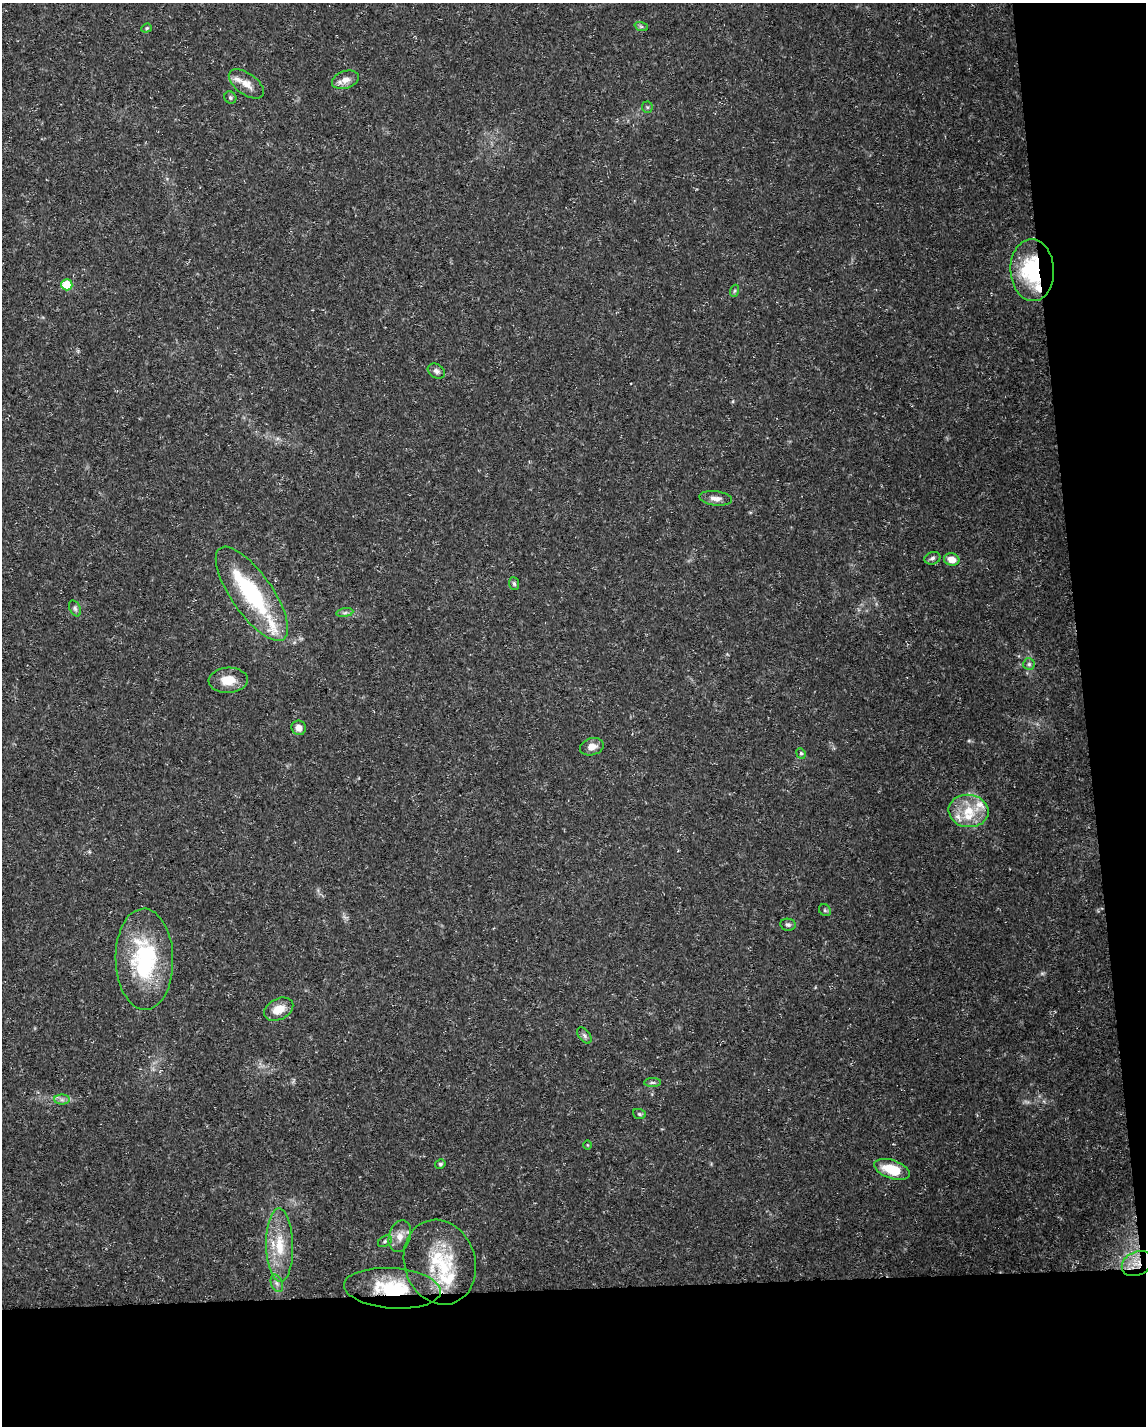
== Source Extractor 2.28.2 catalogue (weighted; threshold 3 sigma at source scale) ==
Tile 12 of 4 x 3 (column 4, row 3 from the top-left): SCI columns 3431-4574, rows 53-1476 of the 4574 x 4333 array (HDU 1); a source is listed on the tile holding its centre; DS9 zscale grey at full resolution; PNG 1148 x 1428 px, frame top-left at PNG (2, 3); each listed source drawn as its Kron ellipse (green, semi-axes under 4 px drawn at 4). Shown black and unused: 15% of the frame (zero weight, under 3 of 5 exposures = <1% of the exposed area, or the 3 px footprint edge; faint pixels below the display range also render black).
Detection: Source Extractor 2.28.2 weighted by HDU 2 'WHT'; one run over the whole footprint, this tile lists its part. Background 0.0294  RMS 0.0029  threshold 0.013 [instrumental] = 3 sigma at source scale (4.5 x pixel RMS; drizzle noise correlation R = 1.50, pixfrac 1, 0.0396/0.0396 arcsec/px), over >= 5 px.
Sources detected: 53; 2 too faint to see at this stretch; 1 inside a brighter object's white glare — neither listed nor drawn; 9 inside a brighter listed object's ellipse — not listed separately; the other 41 listed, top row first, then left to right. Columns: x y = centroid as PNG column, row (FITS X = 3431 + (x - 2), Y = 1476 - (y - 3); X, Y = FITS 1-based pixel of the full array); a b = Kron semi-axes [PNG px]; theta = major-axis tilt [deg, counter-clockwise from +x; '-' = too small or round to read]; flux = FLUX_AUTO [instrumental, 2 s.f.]
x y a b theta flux
641 26 7 4 -19 0.46
146 28 5 4 - 0.37
345 80 14 8 18 2.4
246 84 20 10 -36 3.1
230 97 6 5 - 0.56
647 107 6 5 - 0.43
1032 270 31 21 -87 24
67 285 5 5 - 13
734 291 6 4 70 0.43
436 371 9 7 -31 1
716 498 16 7 -6 1.8
932 558 8 6 18 0.87
952 560 7 6 - 3.4
514 583 6 5 - 0.57
252 594 55 20 -55 29
75 608 8 5 -64 0.77
345 613 8 4 9 0.69
1029 664 6 6 - 0.63
228 680 19 12 2 5.1
299 728 7 7 - 1.8
592 747 12 8 16 2.3
801 753 5 4 - 0.4
968 811 20 16 -6 7.7
825 910 6 5 - 0.51
788 925 8 6 -9 0.73
144 959 50 29 -89 32
279 1009 15 10 29 4.5
584 1035 9 5 -53 0.85
653 1083 8 4 -1 0.65
62 1100 7 5 0 0.94
639 1114 6 5 - 0.47
587 1145 5 3 - 0.23
440 1164 5 4 - 0.47
892 1169 18 9 -19 8.3
400 1236 16 10 74 3
385 1241 7 5 30 0.56
280 1245 37 13 -89 9.4
440 1262 43 35 -72 21
1137 1264 16 12 25 4.1
277 1283 9 5 -70 1
392 1288 48 20 -4 18
Overlapping masked pixels (flux is a lower limit): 3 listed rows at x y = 1032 270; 1137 1264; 392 1288